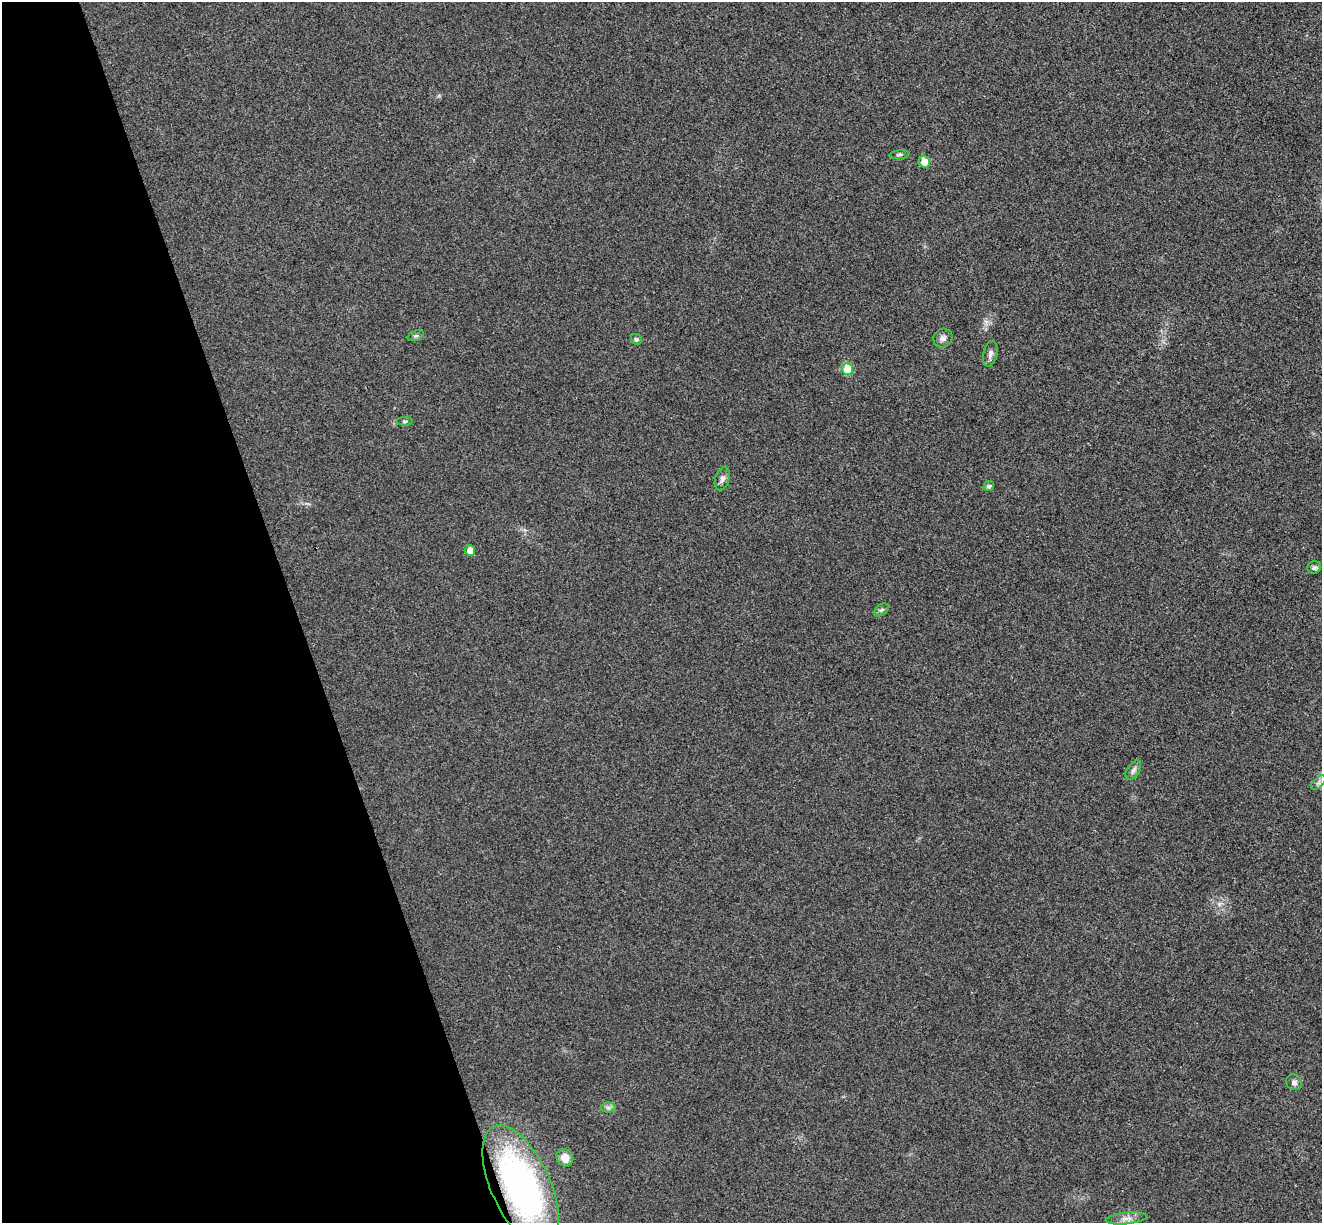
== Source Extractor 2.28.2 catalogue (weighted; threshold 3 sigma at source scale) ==
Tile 5 of 4 x 4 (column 1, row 2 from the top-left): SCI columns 56-1375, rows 2613-3833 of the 5394 x 5345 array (HDU 1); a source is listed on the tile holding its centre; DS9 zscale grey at full resolution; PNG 1324 x 1225 px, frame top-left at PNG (2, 2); each listed source drawn as its Kron ellipse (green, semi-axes under 4 px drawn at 4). Shown black and unused: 22% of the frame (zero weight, under 3 of 4 exposures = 6% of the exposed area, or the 3 px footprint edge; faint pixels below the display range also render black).
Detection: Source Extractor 2.28.2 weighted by HDU 2 'WHT'; one run over the whole footprint, this tile lists its part. Background 0.0349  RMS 0.0066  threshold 0.0298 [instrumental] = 3 sigma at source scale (4.5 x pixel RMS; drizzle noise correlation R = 1.50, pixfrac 1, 0.05/0.05 arcsec/px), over >= 5 px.
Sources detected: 20; all 20 listed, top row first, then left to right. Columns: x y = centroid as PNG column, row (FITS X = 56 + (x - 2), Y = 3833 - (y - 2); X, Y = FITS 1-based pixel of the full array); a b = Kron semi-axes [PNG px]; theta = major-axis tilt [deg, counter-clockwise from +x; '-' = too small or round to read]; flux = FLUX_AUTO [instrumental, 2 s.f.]
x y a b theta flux
899 155 10 4 5 1.2
924 162 6 5 - 8.5
416 336 8 5 18 1.4
943 338 10 9 - 2.8
636 339 6 5 - 1.2
990 354 13 7 78 2.7
847 369 6 5 - 19
405 421 8 4 0 1
722 479 12 7 73 3
989 486 5 5 - 2.1
470 550 5 5 - 6.3
1314 568 7 6 - 1.7
881 610 8 5 36 1.5
1133 770 11 6 57 2.4
1318 782 9 5 45 1.9
1294 1082 8 7 - 2.3
608 1108 7 5 -1 1.8
565 1158 9 8 - 7.4
521 1186 65 29 -65 210
1126 1218 20 5 6 4.5
Overlapping masked pixels (flux is a lower limit): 1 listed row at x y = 521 1186
Isophote crosses this tile's border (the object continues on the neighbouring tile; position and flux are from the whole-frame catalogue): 1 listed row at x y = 521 1186